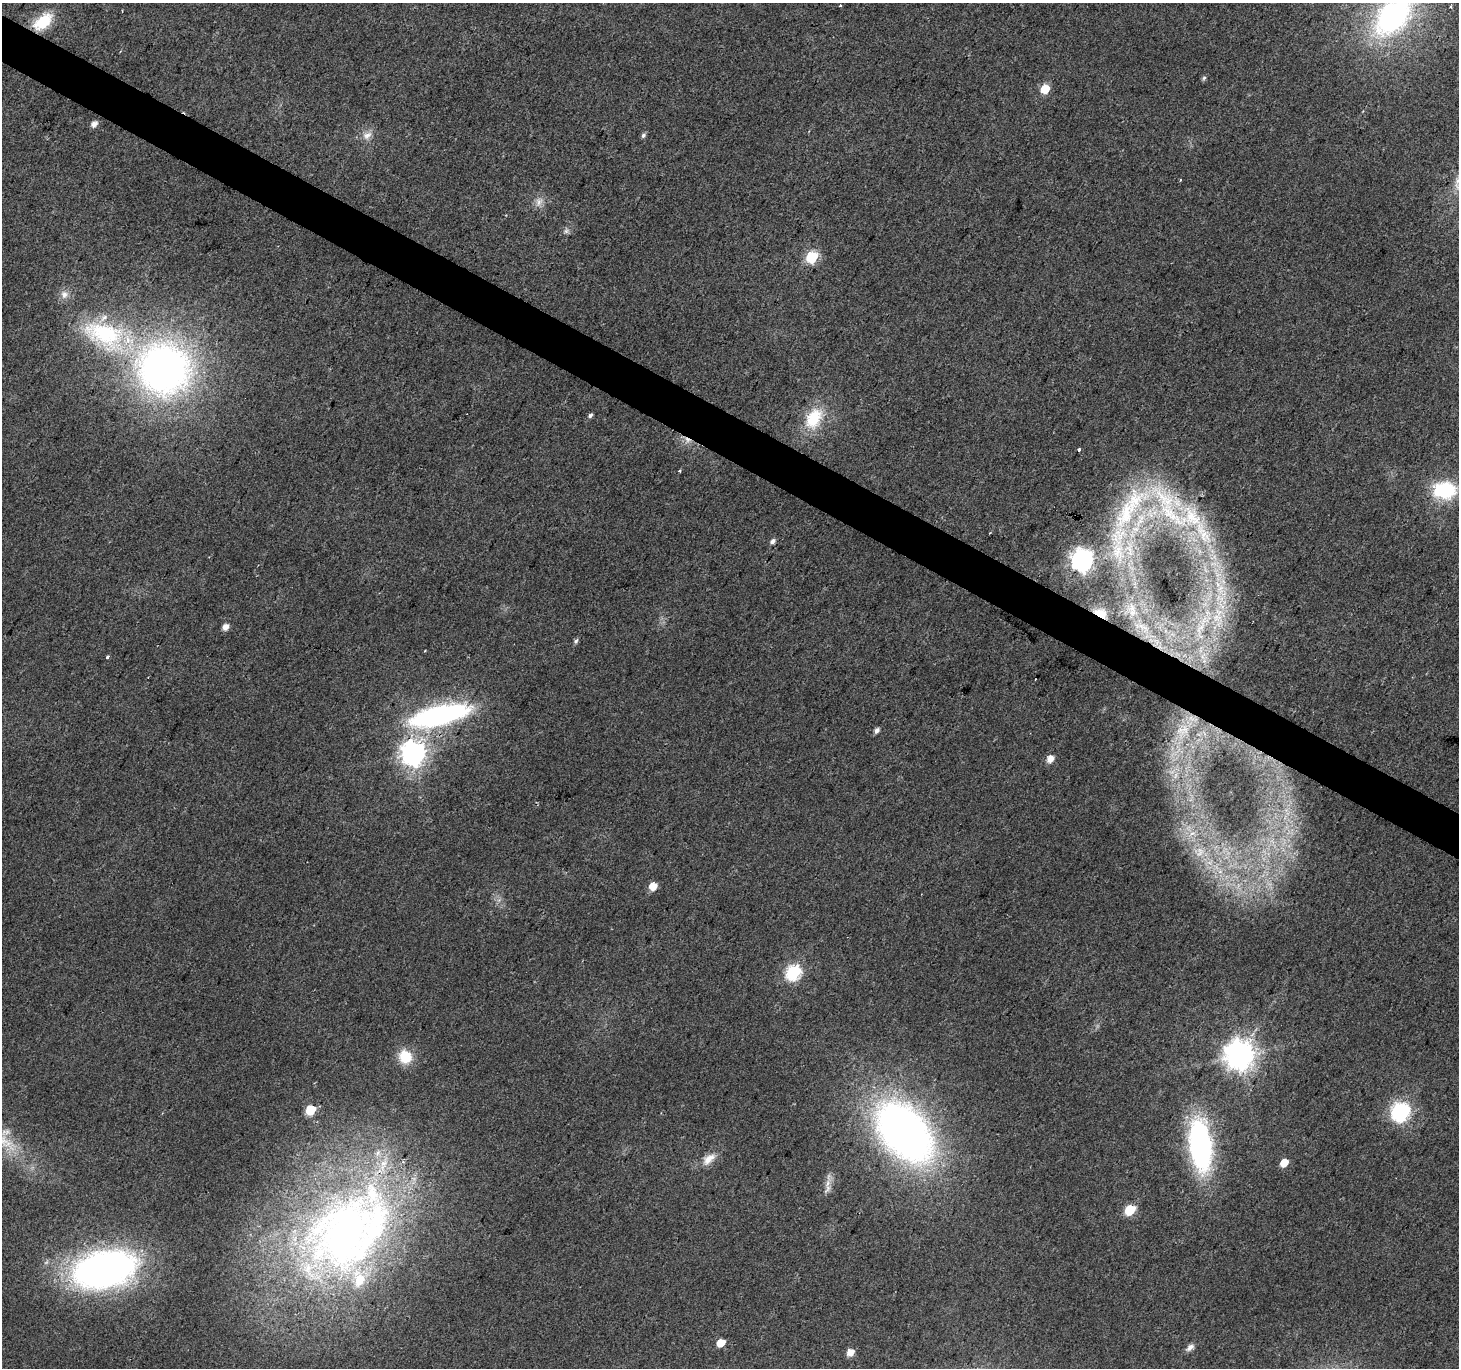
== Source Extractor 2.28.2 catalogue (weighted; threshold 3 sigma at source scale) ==
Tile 11 of 4 x 4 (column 3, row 3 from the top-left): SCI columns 2922-4378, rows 1627-2992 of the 5836 x 5917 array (HDU 1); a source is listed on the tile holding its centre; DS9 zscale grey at full resolution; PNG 1461 x 1370 px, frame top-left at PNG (2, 3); no overlay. Shown black and unused: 3% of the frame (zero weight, under 2 of 3 exposures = <1% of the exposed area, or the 3 px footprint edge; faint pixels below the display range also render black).
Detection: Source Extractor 2.28.2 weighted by HDU 2 'WHT'; one run over the whole footprint, this tile lists its part. Background 0.0281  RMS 0.0065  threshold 0.0291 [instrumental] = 3 sigma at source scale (4.5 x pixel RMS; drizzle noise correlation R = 1.50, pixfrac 1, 0.0396/0.0396 arcsec/px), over >= 5 px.
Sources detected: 77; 1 too faint to see at this stretch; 4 cosmic-ray / hot-pixel residue — not listed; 13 inside a brighter listed object's ellipse — not listed separately; the other 59 listed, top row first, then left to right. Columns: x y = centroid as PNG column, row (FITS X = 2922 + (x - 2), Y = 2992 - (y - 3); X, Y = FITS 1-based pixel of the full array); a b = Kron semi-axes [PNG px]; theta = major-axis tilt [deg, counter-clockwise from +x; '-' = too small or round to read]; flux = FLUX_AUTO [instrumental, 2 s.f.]
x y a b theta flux
840 5 3 3 - 1.1
1451 6 4 4 - 0.91
1393 16 54 34 47 150
43 22 23 13 40 23
1204 78 6 5 - 1.2
1045 89 6 5 - 22
94 124 6 5 - 4.1
367 135 14 9 31 5.3
643 135 6 5 - 1.8
1180 180 3 3 - 0.64
539 201 12 9 79 4.7
566 231 7 5 45 1.8
812 257 6 6 - 62
64 294 12 10 -81 4.5
105 335 64 34 -25 85
164 369 52 49 -29 370
590 415 6 5 - 1.5
814 418 30 20 62 27
1079 450 4 3 - 3.8
1444 490 22 16 0 48
1165 499 71 31 -40 93
1126 513 50 27 69 67
772 541 7 5 37 2.2
1082 560 8 8 - 460
1220 588 10 6 27 4
1132 609 27 13 -70 18
1100 613 17 10 -25 14
1217 617 16 9 1 9.1
225 627 6 5 - 5.2
1200 629 21 8 59 9
576 641 7 5 62 1.6
107 657 4 3 - 3.9
440 715 47 15 14 180
1185 729 21 12 79 16
876 731 7 5 58 2.5
413 753 9 8 - 610
1050 759 7 5 51 7
1175 776 11 6 72 4.2
1188 828 11 8 -90 5.7
1199 852 17 15 21 14
1220 872 7 5 1 2.6
653 886 6 5 - 12
793 973 7 7 - 120
1239 1056 10 9 - 1000
405 1057 14 13 - 18
310 1110 6 6 - 28
1400 1112 9 8 - 210
6 1132 14 9 14 4.6
904 1132 63 40 -49 380
1200 1145 40 17 -83 170
709 1159 22 11 41 8.3
1284 1163 6 5 - 11
828 1183 14 7 70 5.1
1130 1210 7 6 - 37
346 1234 107 86 62 410
105 1269 70 39 13 240
721 1343 6 5 - 11
1190 1347 11 7 36 3.2
850 1352 7 6 - 7.2
Overlapping masked pixels (flux is a lower limit): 2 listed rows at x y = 1100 613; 346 1234
Isophote crosses this tile's border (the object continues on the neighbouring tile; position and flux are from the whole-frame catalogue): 1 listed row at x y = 1393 16